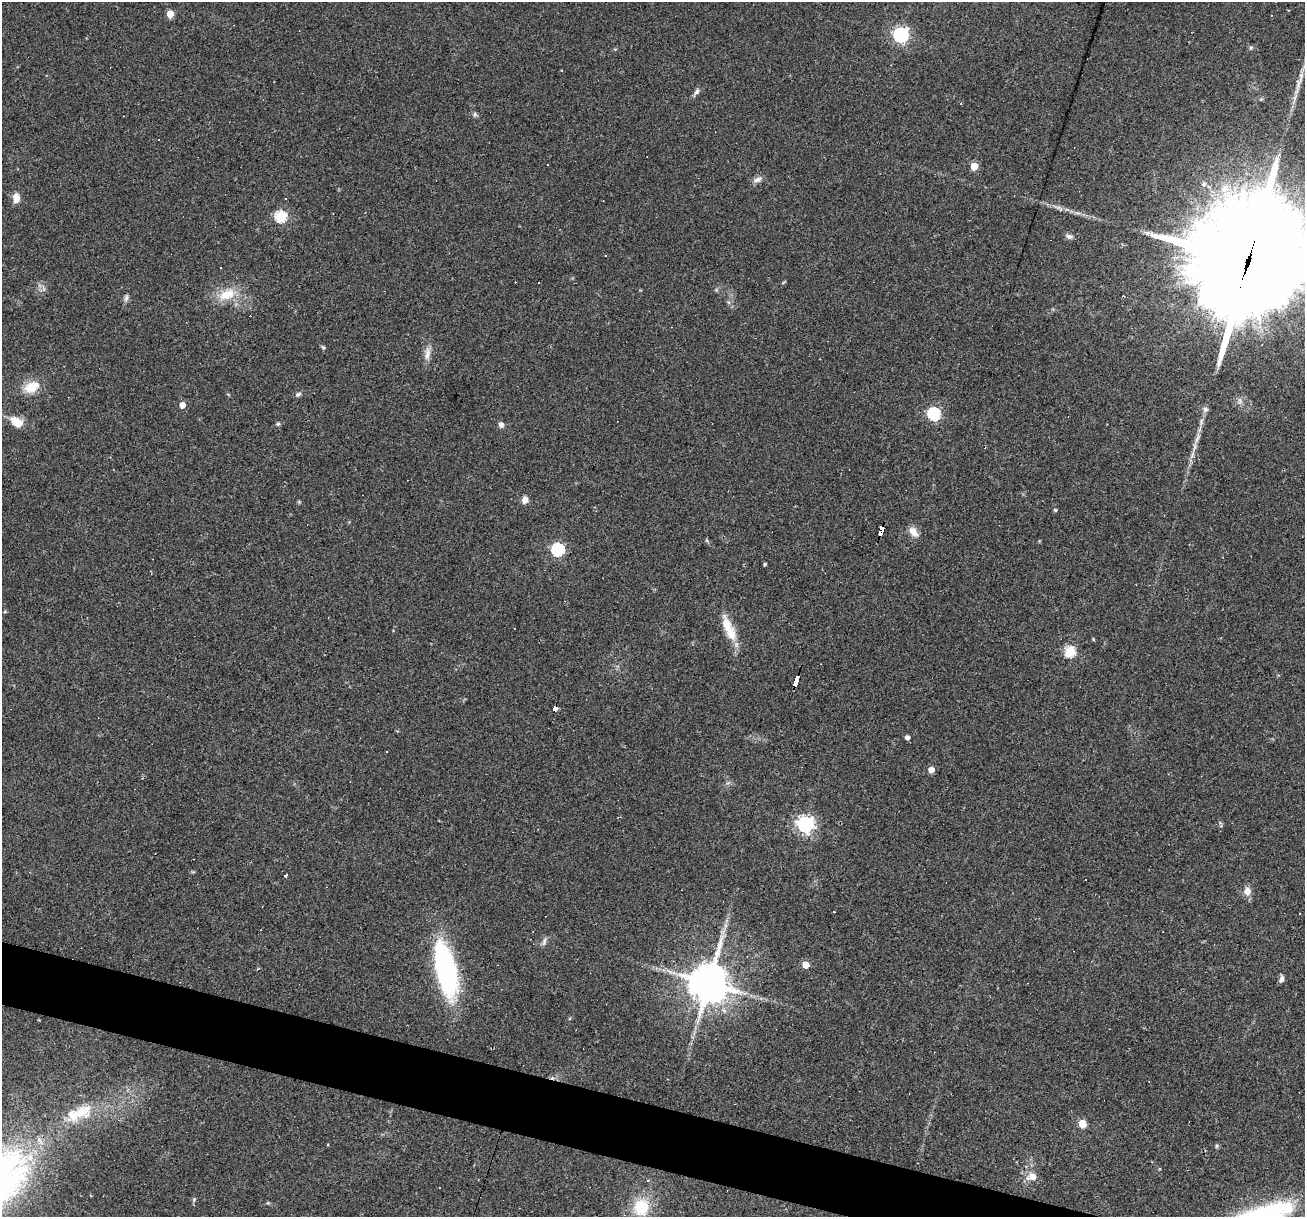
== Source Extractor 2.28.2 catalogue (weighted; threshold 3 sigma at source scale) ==
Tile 6 of 4 x 4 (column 2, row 2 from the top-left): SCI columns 1305-2607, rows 2681-3895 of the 5214 x 5234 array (HDU 1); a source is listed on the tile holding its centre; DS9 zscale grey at full resolution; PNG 1307 x 1219 px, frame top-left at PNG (2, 2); no overlay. Shown black and unused: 4% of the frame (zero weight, under 2 of 3 exposures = <1% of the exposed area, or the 3 px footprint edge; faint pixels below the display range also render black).
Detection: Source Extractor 2.28.2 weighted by HDU 2 'WHT'; one run over the whole footprint, this tile lists its part. Background 0.0335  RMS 0.0061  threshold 0.0272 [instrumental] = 3 sigma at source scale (4.5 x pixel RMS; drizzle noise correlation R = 1.50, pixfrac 1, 0.05/0.05 arcsec/px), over >= 5 px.
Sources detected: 81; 16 cosmic-ray / hot-pixel residue — not listed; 4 inside a brighter listed object's ellipse — not listed separately; the other 61 listed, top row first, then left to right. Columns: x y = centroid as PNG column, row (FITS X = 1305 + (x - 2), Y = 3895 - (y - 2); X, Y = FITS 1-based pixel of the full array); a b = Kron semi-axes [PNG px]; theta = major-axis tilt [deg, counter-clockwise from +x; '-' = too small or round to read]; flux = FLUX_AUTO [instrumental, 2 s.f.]
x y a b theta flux
170 14 5 5 - 11
1271 15 3 2 - 0.6
901 35 6 6 - 160
1251 48 6 5 - 0.97
1301 76 13 6 76 3.3
1297 90 14 4 71 3.2
697 92 10 6 57 1.7
475 114 7 4 90 1.1
974 166 5 5 - 16
758 179 13 6 31 2.7
1204 184 7 6 - 1.9
16 198 10 7 88 5.5
280 216 6 5 - 62
1069 236 9 6 -20 1.9
1248 261 51 31 71 21000
716 290 6 4 73 0.78
227 294 23 13 22 13
126 298 10 5 72 1.6
323 348 6 5 - 0.9
427 353 19 7 84 4.4
31 387 17 11 25 12
298 394 9 5 24 1.4
182 405 5 4 - 6.1
1205 409 8 7 - 1.9
934 414 6 6 - 80
16 422 14 9 -35 10
278 424 5 5 - 0.86
501 424 6 6 - 2.5
1197 438 19 4 71 4
525 500 8 7 - 3.5
1055 510 5 4 - 0.64
881 531 10 4 69 130
913 531 13 8 -51 5.1
558 550 6 6 - 84
765 564 4 3 - 0.72
5 612 6 4 -1 0.63
727 625 24 11 -68 11
514 628 2 2 - 0.47
1093 639 4 3 - 0.59
1070 652 5 5 - 49
796 681 10 3 72 240
554 708 5 4 - 43
907 737 4 4 - 3
931 769 5 4 - 6.5
805 824 6 6 - 220
285 876 3 3 - 1.8
1247 891 11 9 -87 4.4
1299 913 3 3 - 3.5
544 942 12 5 73 1.7
806 964 5 5 - 12
445 968 50 18 -77 110
1281 979 9 5 67 1.8
709 983 12 11 - 1700
736 991 22 8 -14 8.3
82 1112 31 19 24 18
1082 1123 5 5 - 19
1216 1146 6 4 89 0.78
1032 1177 8 7 - 7.2
194 1199 6 5 - 0.95
268 1203 5 4 - 0.67
641 1208 16 15 - 21
Overlapping masked pixels (flux is a lower limit): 4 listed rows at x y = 1248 261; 881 531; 796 681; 554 708
Isophote crosses this tile's border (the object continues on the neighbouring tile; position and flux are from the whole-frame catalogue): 1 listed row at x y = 1248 261